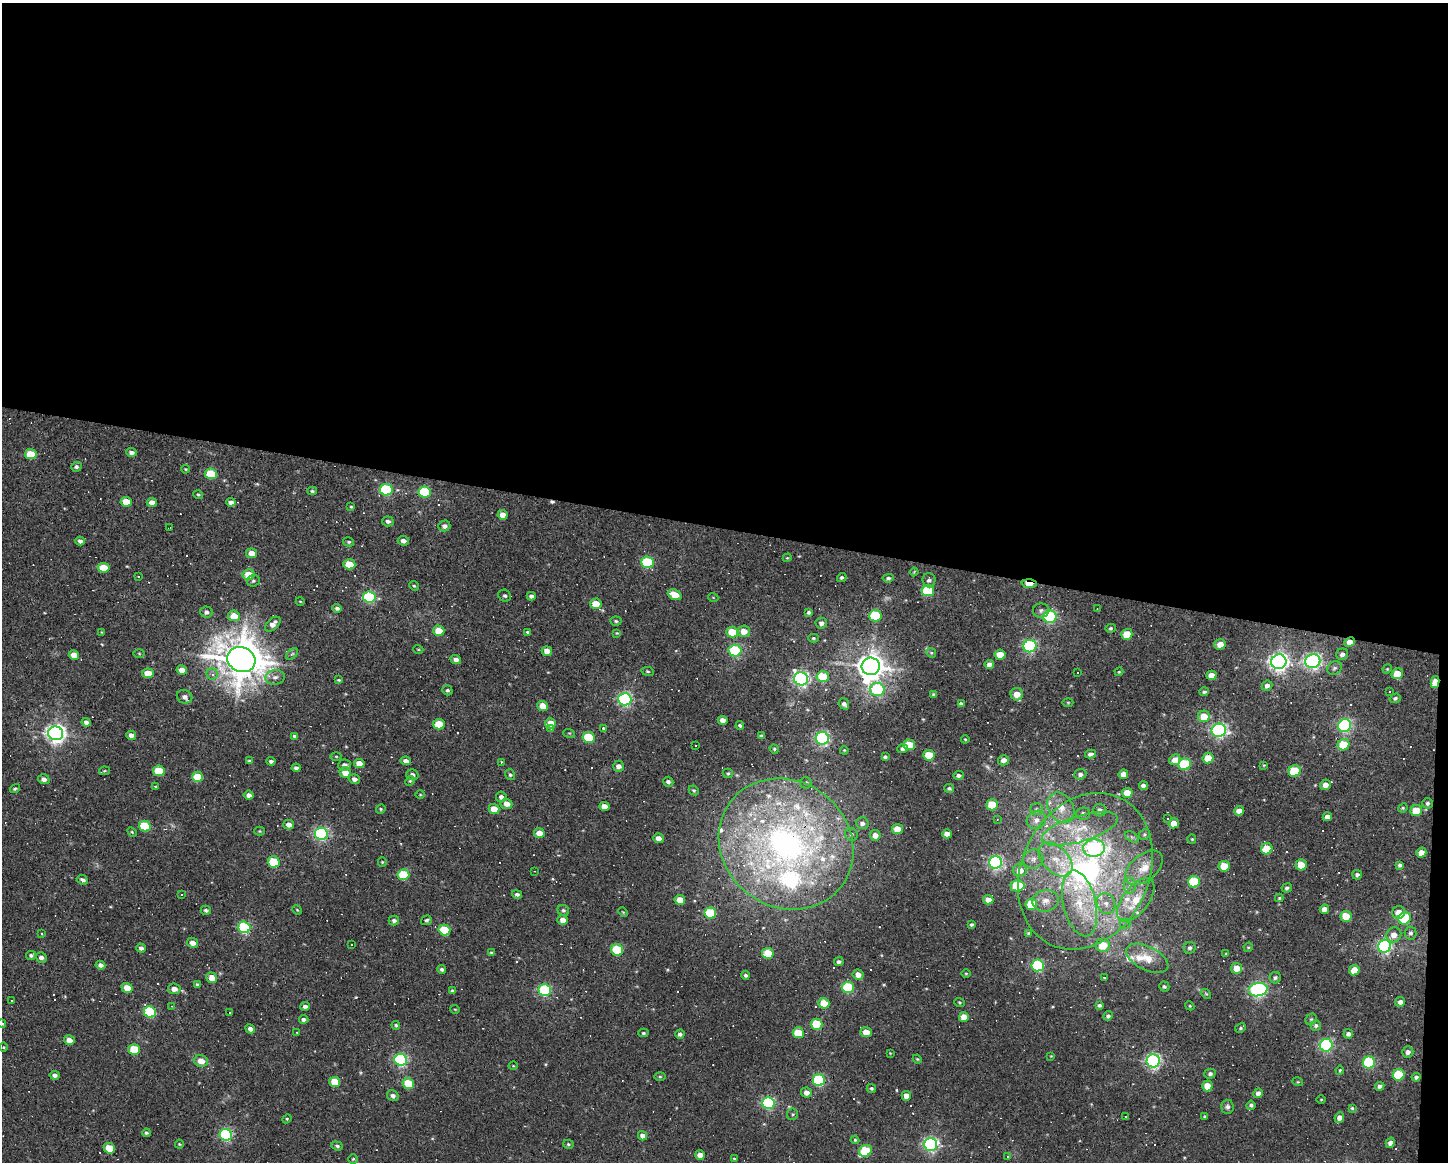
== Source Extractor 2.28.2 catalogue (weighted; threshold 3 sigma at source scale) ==
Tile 3 of 3 x 4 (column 3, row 1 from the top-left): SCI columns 2999-4444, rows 3481-4640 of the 4664 x 4640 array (HDU 1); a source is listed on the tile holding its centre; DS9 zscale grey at full resolution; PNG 1450 x 1164 px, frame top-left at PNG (2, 3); each listed source drawn as its Kron ellipse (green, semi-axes under 4 px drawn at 4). Shown black and unused: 46% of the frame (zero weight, under 3 of 4 exposures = <1% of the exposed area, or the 3 px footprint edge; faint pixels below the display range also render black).
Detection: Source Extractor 2.28.2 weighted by HDU 2 'WHT'; one run over the whole footprint, this tile lists its part. Background 0.037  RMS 0.0064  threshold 0.0288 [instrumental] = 3 sigma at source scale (4.5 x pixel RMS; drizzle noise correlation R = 1.50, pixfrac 1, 0.05/0.05 arcsec/px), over >= 5 px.
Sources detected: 462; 1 too faint to see at this stretch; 67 cosmic-ray / hot-pixel residue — neither listed nor drawn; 14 inside a brighter listed object's ellipse — not listed separately; the other 380 listed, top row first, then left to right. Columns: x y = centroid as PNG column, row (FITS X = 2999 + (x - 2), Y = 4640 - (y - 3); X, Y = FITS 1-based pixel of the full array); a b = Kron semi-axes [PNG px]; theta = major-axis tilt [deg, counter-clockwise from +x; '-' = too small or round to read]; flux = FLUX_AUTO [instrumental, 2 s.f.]
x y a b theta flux
131 452 5 4 - 2.1
31 454 6 5 - 16
76 467 5 4 - 1.4
186 469 4 3 - 0.52
211 474 6 5 - 28
386 490 6 5 - 68
312 491 5 4 - 0.91
425 492 6 5 - 43
198 495 5 4 - 0.76
126 502 5 5 - 11
152 502 5 4 - 4.5
231 502 4 4 - 2.2
351 507 4 3 - 0.57
502 515 5 4 - 5.2
388 521 6 5 - 1.8
444 526 6 5 - 2.2
169 528 3 2 - 0.4
80 541 5 4 - 2
403 541 5 4 - 2.5
349 542 5 4 - 0.88
252 553 5 5 - 7.3
787 558 4 3 - 0.5
648 562 6 5 - 51
349 564 6 5 - 14
104 568 6 5 - 16
914 572 4 2 - 0.48
248 575 6 5 - 11
138 577 3 3 - 0.56
842 577 5 4 - 1.1
888 578 6 4 6 1.2
929 580 7 6 - 1.9
253 581 6 5 - 1.2
1029 584 7 4 -1 10
414 586 5 4 - 0.78
928 591 6 5 - 42
675 595 7 5 -24 9.6
505 596 6 5 - 1.3
531 596 4 4 - 1.8
369 597 6 5 - 73
713 597 5 3 - 0.51
300 601 4 3 - 0.5
596 604 6 5 - 9.3
337 608 5 4 - 1.4
1097 609 3 2 - 0.39
1041 610 8 7 - 1.9
206 612 6 5 - 2
809 612 4 3 - 1.1
234 616 6 5 - 10
875 616 6 5 - 37
1050 617 6 6 - 110
616 621 5 4 - 0.94
821 623 5 5 - 2.2
273 624 9 5 44 3.9
1110 628 5 4 - 0.93
439 631 5 5 - 13
744 631 6 5 - 5.9
102 632 4 3 - 0.5
528 632 4 3 - 1.1
732 632 6 5 - 18
617 633 4 4 - 0.54
1127 634 6 5 - 12
813 638 5 4 - 0.79
1350 642 6 4 30 5
1220 644 6 5 - 5.6
1030 646 6 6 - 110
418 649 5 3 - 0.57
547 651 5 5 - 5.5
735 651 6 6 - 67
139 653 5 3 - 0.66
931 653 5 4 - 0.79
292 654 7 4 44 1
1342 654 6 5 - 2.2
74 655 5 4 - 6.4
1000 655 5 5 - 10
241 659 14 12 -23 2100
456 659 5 4 - 2.7
1313 661 7 6 - 200
1279 662 8 7 - 330
989 664 5 4 - 3
871 666 9 8 - 810
1334 668 8 6 33 1.7
1387 669 5 4 - 0.58
182 670 5 4 - 5.7
648 671 6 4 -8 0.87
1077 672 3 2 - 0.58
1119 672 4 4 - 0.59
148 673 6 5 - 9.1
212 674 5 5 - 1.7
1397 674 6 5 - 11
1211 675 5 4 - 5
275 677 10 7 9 2.9
823 677 6 5 - 23
801 679 7 6 - 190
339 680 4 3 - 0.67
1435 682 6 4 78 11
1267 686 5 5 - 2.4
877 689 7 6 - 72
447 690 5 5 - 1.1
1389 691 3 2 - 0.93
1204 692 4 4 - 1.2
934 694 4 4 - 1.1
1017 694 6 6 - 7.4
185 697 8 6 -22 2.7
1395 698 5 4 - 1.3
625 699 6 6 - 150
1068 702 5 3 - 0.63
844 704 6 5 - 2
961 704 4 3 - 1.1
543 706 5 5 - 8.5
1204 716 6 5 - 13
723 720 5 4 - 3.6
86 722 5 4 - 2.3
551 723 5 5 - 12
439 724 6 5 - 18
740 725 4 4 - 1.1
1345 726 7 6 - 140
603 728 3 3 - 12
550 729 4 4 - 0.93
1219 730 7 6 - 180
56 733 7 7 - 330
569 733 6 4 -17 0.71
131 735 5 4 - 2.7
295 736 4 3 - 1.2
762 736 4 3 - 1.4
588 737 6 5 - 29
822 738 6 6 - 130
965 739 4 4 - 0.59
909 745 6 5 - 18
1343 745 6 5 - 21
695 746 3 2 - 0.81
774 749 5 4 - 0.76
902 749 5 4 - 1.4
844 750 4 3 - 0.54
1090 754 5 4 - 1.7
929 755 6 5 - 23
336 756 5 3 - 0.68
885 757 4 3 - 1.1
1208 758 5 5 - 10
1003 760 5 5 - 3.4
1175 760 6 5 - 6.5
249 761 4 3 - 0.94
271 761 4 3 - 1.4
406 761 5 4 - 3
501 762 3 3 - 0.52
359 763 5 4 - 6.5
1185 764 6 6 - 48
344 765 6 5 - 2.3
1264 765 4 4 - 0.58
618 766 5 5 - 3.3
296 768 4 3 - 1.5
104 771 5 4 - 0.69
159 771 6 5 - 24
1294 771 6 5 - 26
345 772 5 5 - 8.1
728 773 5 4 - 0.83
1080 774 6 5 - 2
1123 774 5 4 - 4.1
412 775 6 5 - 2
510 775 5 5 - 1.1
959 775 5 4 - 1.6
198 777 5 5 - 23
44 779 6 5 - 2.6
354 779 5 5 - 2.6
410 781 5 4 - 0.87
668 782 5 5 - 1.9
806 783 6 5 - 1.1
1325 785 5 5 - 4.2
1143 786 4 4 - 2.2
156 787 4 3 - 0.6
949 788 5 4 - 1
15 789 5 4 - 0.92
694 790 5 4 - 0.84
1127 793 5 5 - 10
249 795 5 4 - 2.7
420 795 5 3 - 0.55
501 797 5 5 - 2.2
1428 803 5 5 - 1.2
506 804 6 5 - 4.6
992 805 5 5 - 21
604 806 5 4 - 5.7
1061 808 16 12 -57 9.2
1403 808 5 4 - 0.7
381 809 5 4 - 0.82
494 809 5 5 - 9.3
1036 809 6 5 - 1.4
1100 810 6 6 - 2.4
1416 810 6 5 - 14
1239 811 5 4 - 4.6
1083 814 7 6 - 1.8
1327 817 4 4 - 3.7
997 819 3 3 - 0.6
1168 819 3 2 - 0.4
1036 820 10 9 - 4.6
862 823 6 6 - 2.3
1174 823 5 5 - 7.4
289 825 5 5 - 3.5
145 826 6 5 - 30
897 829 5 5 - 9.7
1080 829 39 13 17 21
260 831 5 4 - 0.66
132 832 6 3 -45 0.73
539 833 5 5 - 7.2
321 834 6 6 - 130
851 834 6 6 - 1.3
947 834 5 4 - 4.7
1144 834 6 5 - 0.91
875 835 5 5 - 3.9
1132 837 7 4 -34 1.3
658 838 5 5 - 3.8
1192 839 4 4 - 0.61
786 844 70 63 -38 250
1094 848 10 8 3 83
1267 849 6 5 - 22
1421 853 5 5 - 5.5
1033 859 10 9 - 4.2
1056 859 20 12 -45 15
274 862 6 5 - 32
382 862 5 4 - 0.69
995 862 6 6 - 170
1301 865 5 5 - 9
1400 865 4 4 - 1.3
1224 866 5 5 - 16
1144 868 22 13 40 11
1020 870 7 6 - 6.7
535 871 3 2 - 0.47
1085 871 81 63 64 230
403 874 6 5 - 25
1357 875 5 4 - 1.4
82 880 6 4 -25 1.9
1194 882 6 5 - 36
1130 885 8 6 88 2.5
1017 886 7 5 2 32
1287 888 5 4 - 1.4
517 894 5 4 - 1.5
182 895 3 2 - 1
1279 898 4 4 - 0.67
680 900 5 5 - 8.4
988 900 5 5 - 5
1136 900 25 13 53 14
1045 901 13 10 12 5.6
1080 903 33 16 -77 26
1031 904 6 5 - 21
1106 904 11 9 -62 4.8
1324 909 5 4 - 3.4
206 910 5 4 - 1.2
297 910 5 4 - 0.59
563 910 6 5 - 1.3
623 912 5 3 - 0.55
1399 912 6 6 - 6
710 913 6 5 - 34
1346 916 5 5 - 12
1405 918 6 6 - 55
426 920 5 5 - 1.2
563 920 5 5 - 4.3
394 921 5 5 - 1.9
1125 924 5 5 - 1.3
971 925 4 3 - 0.99
244 927 6 6 - 75
444 930 6 5 - 30
1029 933 4 4 - 1.1
1411 933 6 6 - 1.5
41 934 4 2 - 0.7
1394 935 8 7 - 4.9
193 943 5 5 - 4.2
351 945 2 2 - 0.46
1103 945 7 6 - 12
1384 946 6 6 - 160
1248 947 5 4 - 0.73
141 948 5 4 - 2.3
1190 948 6 5 - 1.5
617 950 6 5 - 40
492 953 4 3 - 0.85
768 953 5 5 - 23
1226 954 4 4 - 0.54
31 955 5 4 - 1.5
41 957 5 5 - 2.3
1147 958 23 11 -26 11
839 962 4 4 - 1.7
100 965 5 4 - 2.5
1038 965 6 6 - 86
1236 968 5 5 - 9.5
442 969 4 4 - 1.2
1354 970 5 5 - 10
966 973 5 3 - 0.6
746 975 4 4 - 1.5
858 975 5 5 - 4.5
1104 977 3 3 - 1
212 978 6 5 - 6.1
1275 978 6 5 - 1.3
197 984 4 3 - 0.9
1164 986 5 5 - 1.1
848 987 6 5 - 51
127 988 5 5 - 10
174 989 6 5 - 3.9
545 990 6 6 - 80
1258 990 9 6 12 180
452 991 4 3 - 0.94
1206 994 5 4 - 0.73
11 1000 3 3 - 2
959 1002 5 4 - 0.75
1400 1002 5 4 - 2.4
824 1003 5 5 - 15
1099 1005 4 3 - 1.1
172 1006 3 3 - 0.57
305 1006 5 4 - 1.8
1190 1006 5 3 - 0.58
455 1009 5 3 - 0.48
150 1012 6 5 - 59
229 1012 3 3 - 9.1
1108 1016 5 4 - 1.3
964 1017 5 5 - 7.3
304 1019 5 4 - 1.7
1311 1019 6 5 - 0.88
2 1023 4 4 - 0.8
817 1024 6 5 - 30
396 1025 4 4 - 0.99
1316 1025 5 5 - 1.3
1240 1028 6 4 28 0.98
250 1029 5 4 - 2.5
297 1032 3 2 - 0.41
866 1032 5 5 - 7.4
643 1033 5 4 - 0.94
798 1033 5 5 - 17
680 1034 4 4 - 1.9
1348 1034 5 4 - 2.1
69 1040 5 5 - 5.2
1326 1045 6 6 - 110
3 1047 5 3 - 0.55
134 1049 6 5 - 28
1408 1052 5 5 - 2.4
890 1053 3 3 - 0.42
1051 1056 3 3 - 0.41
917 1059 4 4 - 0.59
401 1060 6 6 - 110
201 1061 7 6 - 6.4
1153 1061 6 6 - 170
1369 1062 6 6 - 64
513 1066 4 3 - 0.49
1340 1070 4 3 - 0.76
1210 1074 5 5 - 1.6
55 1075 5 4 - 2
1399 1075 6 5 - 30
660 1077 5 4 - 0.72
1416 1077 4 4 - 1.3
819 1080 6 6 - 77
334 1082 5 5 - 16
1298 1082 5 3 - 0.6
408 1084 6 5 - 21
1207 1086 5 5 - 11
1380 1086 5 4 - 1.6
871 1088 4 4 - 0.93
806 1093 5 5 - 3.5
1258 1093 5 4 - 2.9
393 1096 6 5 - 2.3
906 1096 5 4 - 5.9
1321 1099 5 3 - 0.53
768 1103 6 6 - 98
1251 1105 4 4 - 1.2
1227 1107 7 6 - 1.6
1352 1108 3 3 - 0.67
792 1114 6 5 - 1.1
1126 1116 3 3 - 2
1205 1117 4 3 - 0.71
1339 1118 5 4 - 3.3
287 1119 5 4 - 0.8
146 1133 4 4 - 0.99
226 1135 6 6 - 96
642 1136 5 4 - 3.5
855 1140 4 4 - 0.77
1390 1143 5 4 - 2.4
179 1144 4 4 - 0.65
568 1144 5 4 - 0.85
930 1144 7 6 - 160
337 1146 6 4 -20 1.1
109 1148 6 5 - 18
865 1151 7 5 30 36
700 1155 5 4 - 5.1
1007 1157 3 3 - 8
353 1159 5 4 - 0.75
734 1159 4 3 - 0.66
Overlapping masked pixels (flux is a lower limit): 4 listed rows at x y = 1029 584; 1350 642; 1435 682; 786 844
Isophote crosses this tile's border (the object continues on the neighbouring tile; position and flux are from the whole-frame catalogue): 1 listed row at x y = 2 1023